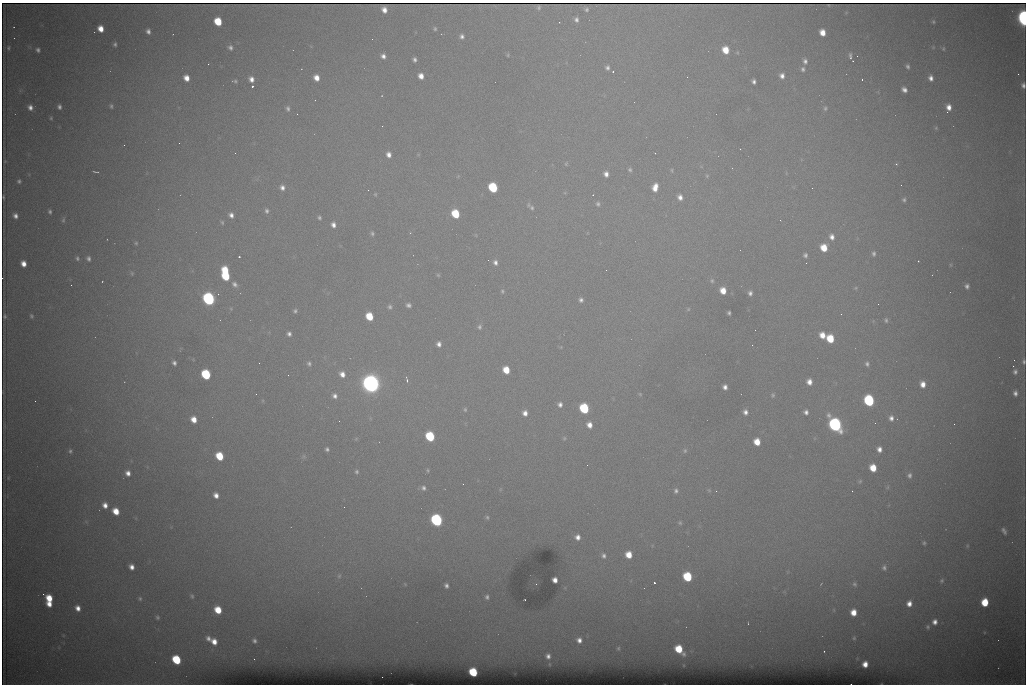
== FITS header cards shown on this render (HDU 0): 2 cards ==
NAXIS1  =                 1024 /fastest changing axis
NAXIS2  =                  682 /next to fastest changing axis

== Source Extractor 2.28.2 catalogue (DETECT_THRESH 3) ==
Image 1024 x 682 px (HDU 0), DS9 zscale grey, 1 PNG px = 1 image px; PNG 1028 x 686 px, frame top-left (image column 1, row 682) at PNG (2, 3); no overlay
Background 6860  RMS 56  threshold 168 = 3 sigma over >= 5 px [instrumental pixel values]
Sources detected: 249; all 249 listed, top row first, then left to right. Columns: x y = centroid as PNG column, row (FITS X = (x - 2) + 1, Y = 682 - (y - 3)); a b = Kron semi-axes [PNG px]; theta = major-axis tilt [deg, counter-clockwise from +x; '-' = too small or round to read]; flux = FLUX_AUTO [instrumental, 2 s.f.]
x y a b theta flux
828 5 3 2 - 2.7e+03
539 7 4 3 - 6.7e+03
586 9 4 4 - 6.9e+03
384 10 6 5 - 2.7e+04
1023 18 9 5 -85 1.1e+06
576 20 6 5 - 1.3e+04
218 21 6 5 - 1.2e+05
559 22 2 2 - 2.1e+03
933 22 5 4 - 5.1e+03
14 27 2 2 - 1.9e+03
101 29 6 5 - 4.5e+04
435 29 5 4 - 5.7e+03
148 31 5 4 - 1.4e+04
822 32 6 5 - 4.3e+04
462 36 5 5 - 1.2e+04
14 38 2 2 - 1.4e+03
115 44 5 4 - 7.7e+03
230 47 6 5 - 1.1e+04
8 48 6 4 77 5.9e+03
943 49 6 4 -90 4.9e+03
38 50 5 4 - 9.8e+03
726 50 6 6 - 6.8e+04
508 55 5 3 - 3.7e+03
383 56 5 4 - 1.6e+04
850 56 8 3 -86 8.4e+03
415 60 4 4 - 1.1e+04
805 61 6 5 - 1.2e+04
853 61 2 2 - 1.9e+03
208 64 3 2 - 3.1e+03
908 66 5 4 - 8.6e+03
607 68 6 5 - 1.1e+04
803 69 6 5 - 9.0e+03
613 72 3 2 - 5.9e+03
1018 74 2 2 - 1.4e+04
421 76 6 5 - 3.1e+04
782 76 5 5 - 1.9e+04
186 78 6 5 - 3.7e+04
316 78 6 5 - 3.5e+04
931 78 6 5 - 1.9e+04
251 79 6 5 - 2.4e+04
862 79 3 2 - 4.6e+03
235 81 7 4 -10 7.4e+03
754 82 5 4 - 1.1e+04
1023 85 6 5 - 1.3e+04
252 86 3 3 - 8.7e+04
904 90 6 5 - 1.8e+04
111 106 6 4 -82 7.0e+03
30 107 6 5 - 2.0e+04
59 107 5 4 - 1.1e+04
949 107 7 5 -90 2.9e+04
825 108 6 5 - 7.2e+03
288 109 7 5 -78 1.0e+04
947 112 2 2 - 3.5e+03
51 118 3 3 - 4.0e+03
382 126 2 2 - 1.8e+03
936 128 5 4 - 5.0e+03
179 143 2 2 - 3.6e+03
124 145 2 2 - 1.7e+03
740 149 3 2 - 3.0e+03
389 154 6 5 - 2.2e+04
5 161 3 2 - 2.6e+03
566 164 5 4 - 4.9e+03
896 164 4 4 - 4.4e+03
630 170 5 5 - 7.5e+03
672 170 7 3 -82 4.6e+03
96 172 6 2 -8 5.4e+03
606 174 6 5 - 2.0e+04
707 176 6 5 - 5.2e+03
19 181 5 5 - 7.7e+03
901 185 2 2 - 1.5e+03
493 187 7 6 - 2.7e+05
655 187 9 6 77 4.1e+04
282 188 7 6 - 1.8e+04
812 188 2 2 - 3.6e+03
368 190 2 2 - 8.6e+03
375 194 5 4 - 4.4e+03
593 195 2 2 - 2.6e+03
4 197 4 2 - 4.0e+03
680 197 7 6 - 2.2e+04
904 200 5 4 - 7.9e+03
598 204 7 6 - 9.6e+03
532 208 8 6 -42 1.1e+04
267 211 6 5 - 1.0e+04
50 212 4 3 - 7.4e+03
455 214 7 5 -63 1.5e+05
231 215 5 4 - 1.7e+04
15 216 6 5 - 1.8e+04
319 218 5 4 - 7.0e+03
63 220 8 4 76 6.8e+03
780 220 2 2 - 2.4e+03
222 222 5 4 - 5.3e+03
333 225 6 5 - 1.9e+04
372 233 5 5 - 7.3e+03
832 237 8 6 -78 2.3e+04
136 243 5 5 - 5.2e+03
824 248 7 6 - 7.7e+04
874 254 7 5 -90 9.9e+03
805 255 6 5 - 1.1e+04
239 257 3 3 - 6.1e+03
77 258 6 5 - 8.0e+03
88 258 7 5 -67 1.1e+04
488 260 2 2 - 1.6e+03
918 261 3 2 - 3.3e+03
495 262 7 6 - 1.6e+04
23 264 6 5 - 3.3e+04
950 265 6 3 72 3.6e+03
225 270 6 5 - 1.0e+05
132 273 6 5 - 6.0e+03
438 275 5 5 - 4.9e+03
226 276 6 6 - 1.7e+05
102 281 3 2 - 2.4e+03
712 281 7 6 - 8.9e+03
235 284 8 6 -45 1.5e+04
71 285 2 2 - 6.8e+03
967 286 6 5 - 1.2e+04
855 288 5 5 - 4.6e+03
502 291 6 5 - 6.7e+03
723 291 6 6 - 5.1e+04
750 293 6 5 - 1.3e+04
209 299 7 6 - 9.9e+05
581 300 5 5 - 1.1e+04
408 305 6 5 - 1.2e+04
390 307 6 5 - 8.9e+03
688 309 5 4 - 4.9e+03
295 311 5 5 - 7.9e+03
729 313 4 3 - 7.7e+03
841 314 2 2 - 2.8e+03
5 316 4 2 - 5.8e+03
31 316 5 4 - 6.2e+03
369 316 6 5 - 1.1e+05
886 320 6 4 -80 7.3e+03
480 327 7 6 - 9.9e+03
289 334 5 5 - 1.2e+04
822 335 7 6 - 4.5e+04
830 339 7 6 - 1.2e+05
439 344 6 5 - 1.7e+04
752 345 2 2 - 4.5e+03
1014 360 2 2 - 2.0e+03
1024 362 7 4 -85 7.7e+03
174 363 4 4 - 1.1e+04
259 363 2 2 - 1.8e+03
309 364 8 6 -64 1.1e+04
867 364 6 5 - 1.0e+04
1013 366 2 2 - 2.2e+04
506 370 6 5 - 7.3e+04
1015 372 6 6 - 1.2e+04
206 374 7 6 - 3.1e+05
342 374 8 7 - 3.0e+04
288 375 2 2 - 1.6e+03
407 380 8 3 -79 7.9e+03
809 382 6 6 - 3.0e+04
371 383 10 9 - 2.5e+06
923 384 7 6 - 3.4e+04
725 387 5 4 - 1.7e+04
1015 393 6 5 - 1.5e+04
256 394 2 2 - 1.7e+03
640 394 6 4 -45 4.2e+03
773 395 7 6 - 7.7e+03
335 396 8 7 - 1.9e+04
35 401 2 2 - 1.5e+03
869 401 7 6 - 4.7e+05
560 405 6 5 - 1.5e+04
584 408 7 6 - 3.1e+05
465 410 6 4 -89 5.6e+03
745 412 6 5 - 1.7e+04
806 412 6 5 - 1.5e+04
525 413 6 5 - 2.3e+04
891 418 7 6 - 1.7e+04
194 419 6 5 - 4.2e+04
875 423 2 2 - 1.4e+03
954 424 2 2 - 9.1e+03
589 425 6 5 - 2.9e+04
835 425 8 7 - 1.2e+06
430 436 7 6 - 2.5e+05
564 438 6 4 69 4.9e+03
356 439 6 4 45 4.9e+03
757 442 6 5 - 6.0e+04
327 449 5 4 - 8.9e+03
879 449 6 5 - 2.2e+04
70 451 6 4 -81 7.1e+03
685 451 7 5 88 7.4e+03
219 456 6 5 - 1.2e+05
304 456 7 5 -60 6.8e+03
587 465 3 2 - 3.4e+03
873 468 6 5 - 7.6e+04
428 470 5 4 - 5.3e+03
357 472 5 5 - 7.3e+03
128 473 6 5 - 2.2e+04
909 475 6 5 - 1.2e+04
8 478 5 3 - 3.2e+03
860 481 7 6 - 7.2e+03
888 487 6 4 71 5.4e+03
423 488 6 5 - 1.2e+04
709 490 5 5 - 5.1e+03
676 491 6 5 - 1.0e+04
716 491 2 2 - 2.5e+03
852 491 2 2 - 1.8e+03
216 495 7 5 -59 2.5e+04
105 505 6 5 - 2.6e+04
344 507 2 2 - 3.4e+03
116 511 6 5 - 6.1e+04
487 517 6 4 -74 6.6e+03
437 520 7 6 - 8.1e+05
680 523 5 4 - 5.5e+03
1004 531 7 4 -61 1.2e+04
578 537 6 5 - 2.1e+04
924 543 5 4 - 6.4e+03
967 546 5 3 - 3.8e+03
629 555 6 5 - 5.8e+04
604 556 7 6 - 1.3e+04
132 567 5 5 - 2.3e+04
884 568 8 7 - 1.3e+04
339 576 6 5 - 6.3e+03
687 577 6 6 - 2.3e+05
555 580 5 4 - 2.4e+04
942 580 6 5 - 7.2e+03
654 583 3 3 - 9.5e+04
405 584 6 3 -46 3.8e+03
821 584 4 2 - 2.3e+03
854 584 6 5 - 7.5e+03
446 586 7 5 -72 1.3e+04
43 594 3 2 - 1.0e+04
192 596 6 5 - 6.5e+03
487 597 8 7 - 1.4e+04
49 598 6 5 - 7.5e+04
140 599 6 5 - 7.2e+03
985 602 6 5 - 1.2e+05
49 604 5 4 - 3.4e+04
909 604 6 5 - 2.7e+04
78 608 7 5 -62 2.7e+04
218 610 6 5 - 8.4e+04
853 612 6 5 - 4.8e+04
157 617 6 5 - 7.7e+03
935 622 7 6 - 2.2e+04
748 623 3 2 - 2.5e+03
928 627 6 6 - 8.5e+03
854 638 4 4 - 3.9e+03
208 639 6 5 - 1.5e+04
579 640 8 7 - 2.4e+04
254 641 4 4 - 8.8e+03
214 642 6 5 - 3.6e+04
618 648 6 5 - 6.5e+03
679 649 8 6 -50 1.2e+05
824 651 2 2 - 2.8e+03
548 656 6 6 - 1.7e+04
254 659 2 2 - 4.8e+03
176 660 7 5 -52 2.2e+05
865 664 5 5 - 3.3e+04
473 672 6 5 - 1.9e+05
At the frame edge (FLAGS 8, measured only in part): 3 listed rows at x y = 1023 18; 1023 85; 1024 362

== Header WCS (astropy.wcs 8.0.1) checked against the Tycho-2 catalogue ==
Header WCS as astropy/WCSLIB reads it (CRVAL/CRPIX/CD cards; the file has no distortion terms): RA---TAN/DEC--TAN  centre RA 07:06:07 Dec +31:10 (106.53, +31.16 deg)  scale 1.44 arcsec/px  FOV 24.5' x 16.3'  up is -93 deg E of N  parity flipped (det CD > 0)
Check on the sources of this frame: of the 60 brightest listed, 8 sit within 2.2 arcsec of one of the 15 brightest Tycho-2 stars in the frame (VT <= 12.35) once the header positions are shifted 0.32 arcsec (0.31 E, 0.09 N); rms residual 1.08 arcsec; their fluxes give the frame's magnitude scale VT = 25.55 - 2.5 log10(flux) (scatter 0.34 mag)
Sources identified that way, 8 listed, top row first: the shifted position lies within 2.2 arcsec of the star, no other Tycho-2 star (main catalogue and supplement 1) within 4.4 arcsec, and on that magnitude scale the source's flux lands within +1.5 / -3 mag of the star's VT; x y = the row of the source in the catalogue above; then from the Tycho-2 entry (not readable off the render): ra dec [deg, ICRS J2000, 3 dp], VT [Tycho-2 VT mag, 2 dp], TYC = Tycho-2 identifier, HIP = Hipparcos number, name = IAU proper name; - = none
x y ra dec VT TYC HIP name
493 187 106.458 +31.151 12.35 2438-728-1 - -
206 374 106.551 +31.041 11.84 2438-663-1 - -
371 383 106.552 +31.106 9.20 2438-180-1 - -
869 401 106.550 +31.305 11.61 2438-184-1 - -
584 408 106.559 +31.192 11.79 2438-1039-1 - -
835 425 106.562 +31.292 10.01 2438-106-1 - -
437 520 106.614 +31.135 11.36 2438-550-1 - -
473 672 106.684 +31.152 11.76 2438-931-1 - -